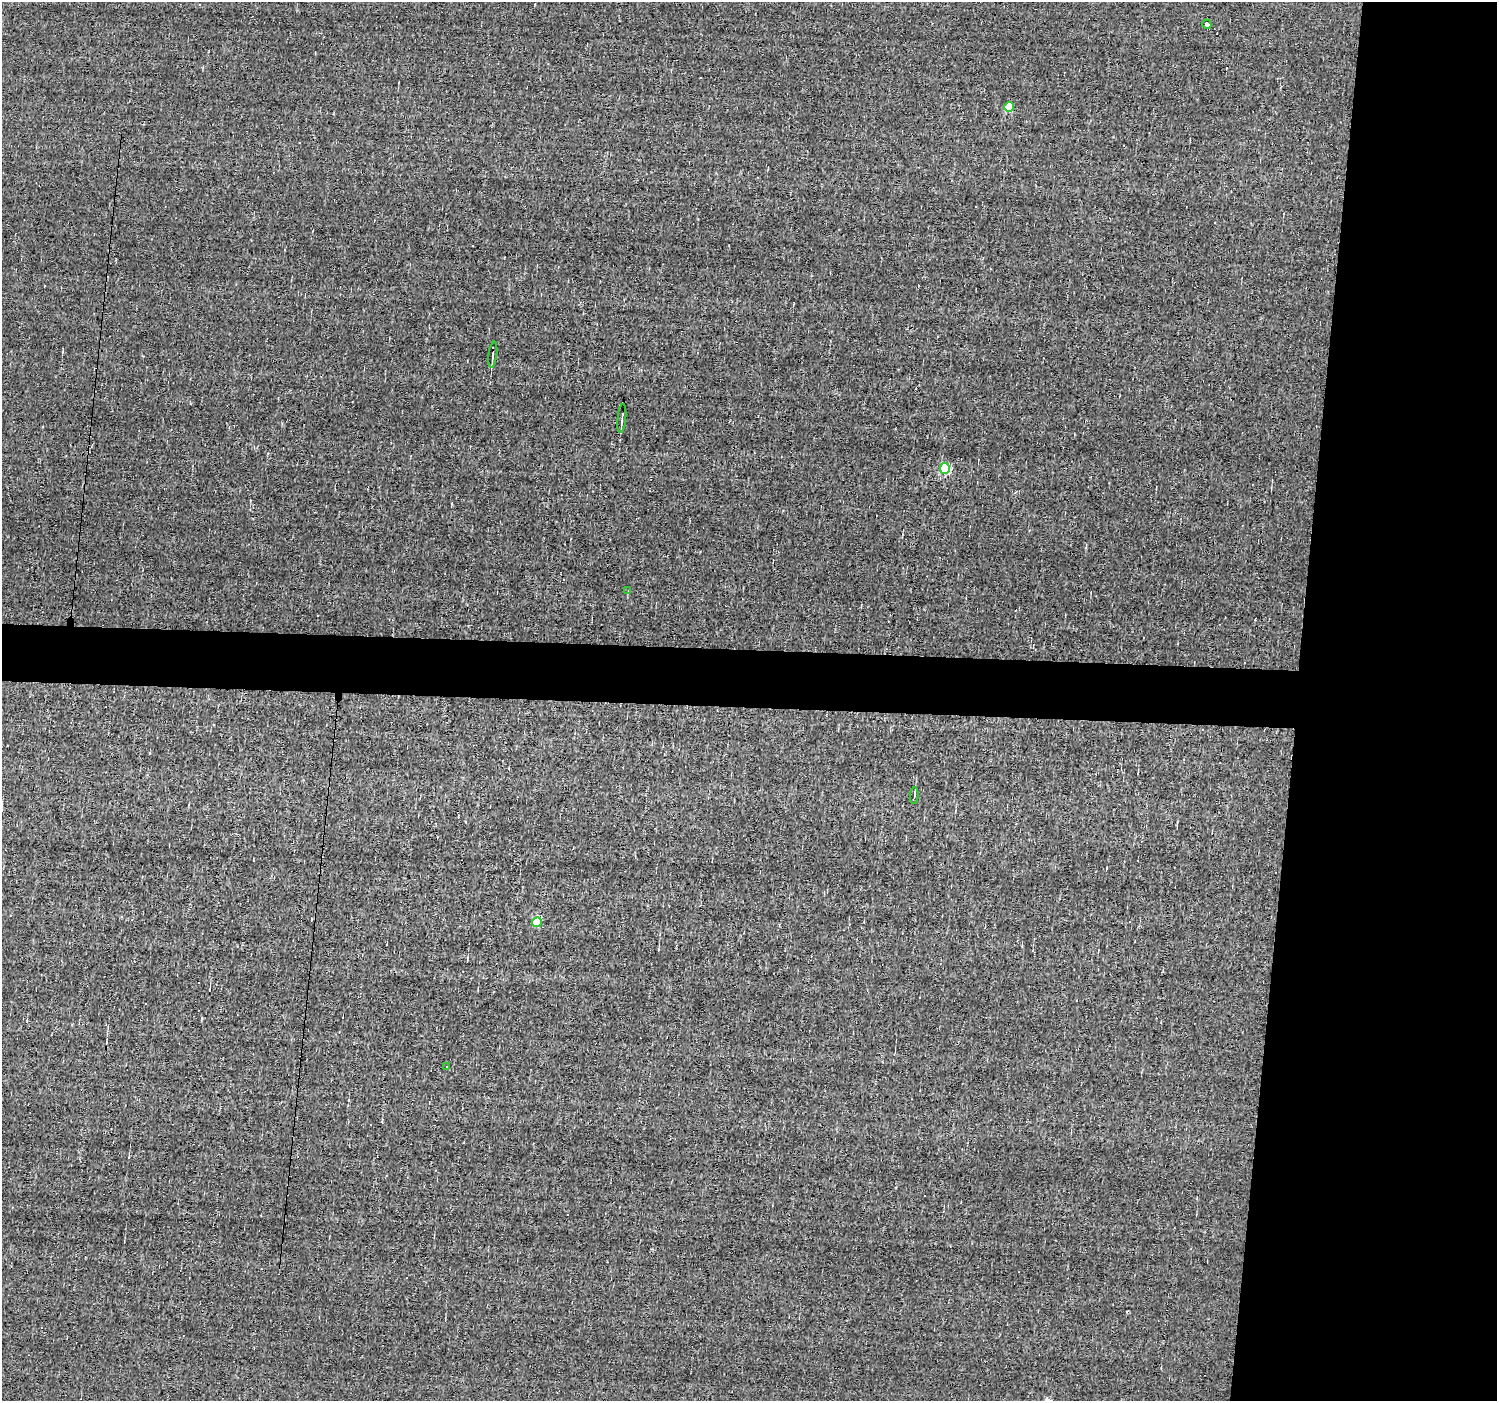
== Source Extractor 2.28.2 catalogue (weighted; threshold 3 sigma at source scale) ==
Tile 6 of 3 x 3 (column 3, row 2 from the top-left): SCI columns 2992-4486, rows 1500-2898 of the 4486 x 4506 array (HDU 1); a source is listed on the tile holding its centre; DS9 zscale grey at full resolution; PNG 1499 x 1403 px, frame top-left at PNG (2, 2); each listed source drawn as its Kron ellipse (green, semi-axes under 4 px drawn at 4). Shown black and unused: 17% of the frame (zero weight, under 3 of 4 exposures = <1% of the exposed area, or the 3 px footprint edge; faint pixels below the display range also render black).
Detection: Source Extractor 2.28.2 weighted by HDU 2 'WHT'; one run over the whole footprint, this tile lists its part. Background 0.00709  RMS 0.05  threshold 0.225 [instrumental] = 3 sigma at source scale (4.5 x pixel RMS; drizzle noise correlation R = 1.50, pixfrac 1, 0.05/0.05 arcsec/px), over >= 5 px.
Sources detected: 15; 6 cosmic-ray / hot-pixel residue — neither listed nor drawn; the other 9 listed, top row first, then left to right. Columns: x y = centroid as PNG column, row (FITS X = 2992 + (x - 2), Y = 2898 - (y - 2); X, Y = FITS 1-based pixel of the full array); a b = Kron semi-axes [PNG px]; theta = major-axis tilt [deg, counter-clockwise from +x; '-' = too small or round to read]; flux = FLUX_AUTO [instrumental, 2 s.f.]
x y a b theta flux
1207 24 5 4 - 17
1009 107 5 4 - 220
493 355 13 3 83 14
622 418 15 2 84 14
945 468 5 5 - 380
628 591 3 2 - 3.5
914 796 8 3 85 9.9
537 922 5 4 - 210
446 1066 3 2 - 4.2